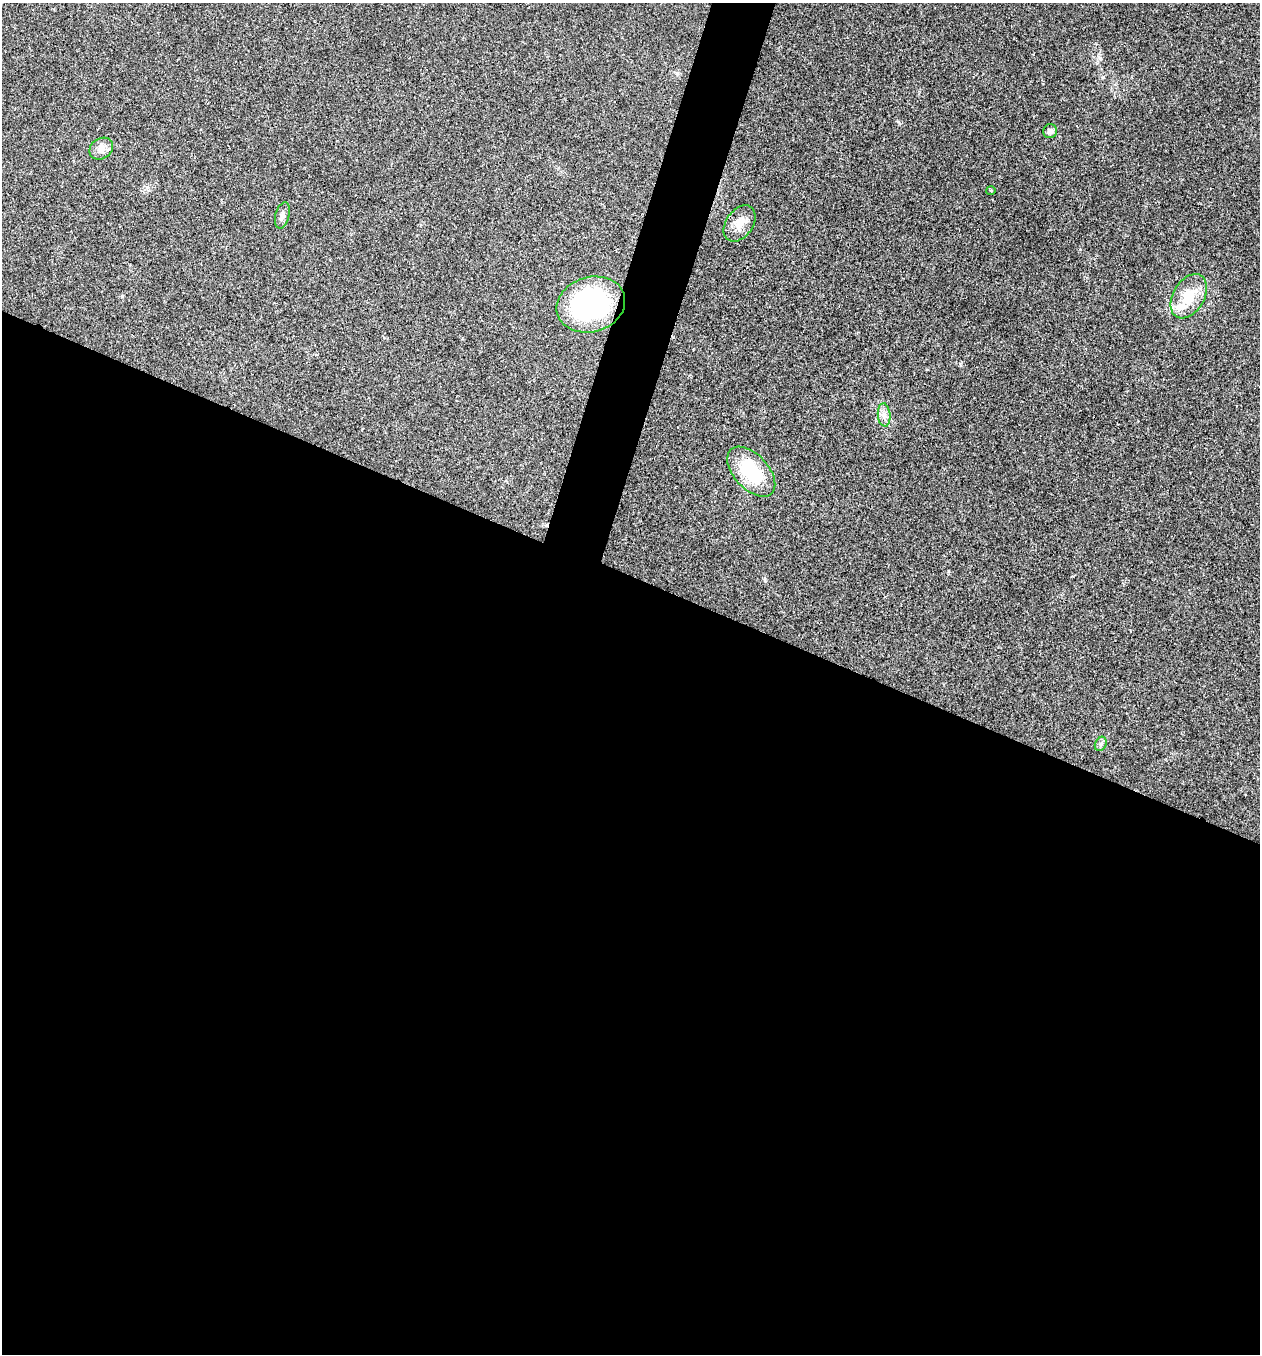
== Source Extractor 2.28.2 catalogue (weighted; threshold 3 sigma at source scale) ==
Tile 14 of 4 x 4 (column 2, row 4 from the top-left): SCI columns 1525-2782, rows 3-1354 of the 5432 x 5418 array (HDU 1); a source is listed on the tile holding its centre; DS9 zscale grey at full resolution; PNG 1262 x 1356 px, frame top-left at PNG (2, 3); each listed source drawn as its Kron ellipse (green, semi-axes under 4 px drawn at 4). Shown black and unused: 60% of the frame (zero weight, under 3 of 4 exposures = <1% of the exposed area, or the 3 px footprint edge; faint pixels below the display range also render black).
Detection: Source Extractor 2.28.2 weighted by HDU 2 'WHT'; one run over the whole footprint, this tile lists its part. Background 0.0221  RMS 0.0041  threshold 0.0183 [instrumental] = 3 sigma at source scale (4.5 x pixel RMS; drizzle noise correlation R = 1.50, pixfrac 1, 0.05/0.05 arcsec/px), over >= 5 px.
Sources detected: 11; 1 inside a brighter listed object's ellipse — not listed separately; the other 10 listed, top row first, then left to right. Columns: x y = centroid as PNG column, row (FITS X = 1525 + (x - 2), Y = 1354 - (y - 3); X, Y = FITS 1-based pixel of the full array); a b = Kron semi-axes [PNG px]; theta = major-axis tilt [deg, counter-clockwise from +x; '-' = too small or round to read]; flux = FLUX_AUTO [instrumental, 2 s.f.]
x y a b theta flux
1050 131 7 7 - 1.2
101 149 12 10 33 2.7
991 190 5 3 - 0.35
282 215 13 7 76 1.8
740 223 20 13 55 5.1
1189 296 24 15 59 10
591 304 35 27 16 66
884 415 12 6 -85 2.1
751 472 30 17 -47 22
1101 744 7 5 62 0.92
Unlisted compact peaks at least as high as the median listed source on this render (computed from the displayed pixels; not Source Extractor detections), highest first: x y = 765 580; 898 122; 960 364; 122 296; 1080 249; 1100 58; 677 73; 1033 54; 147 187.